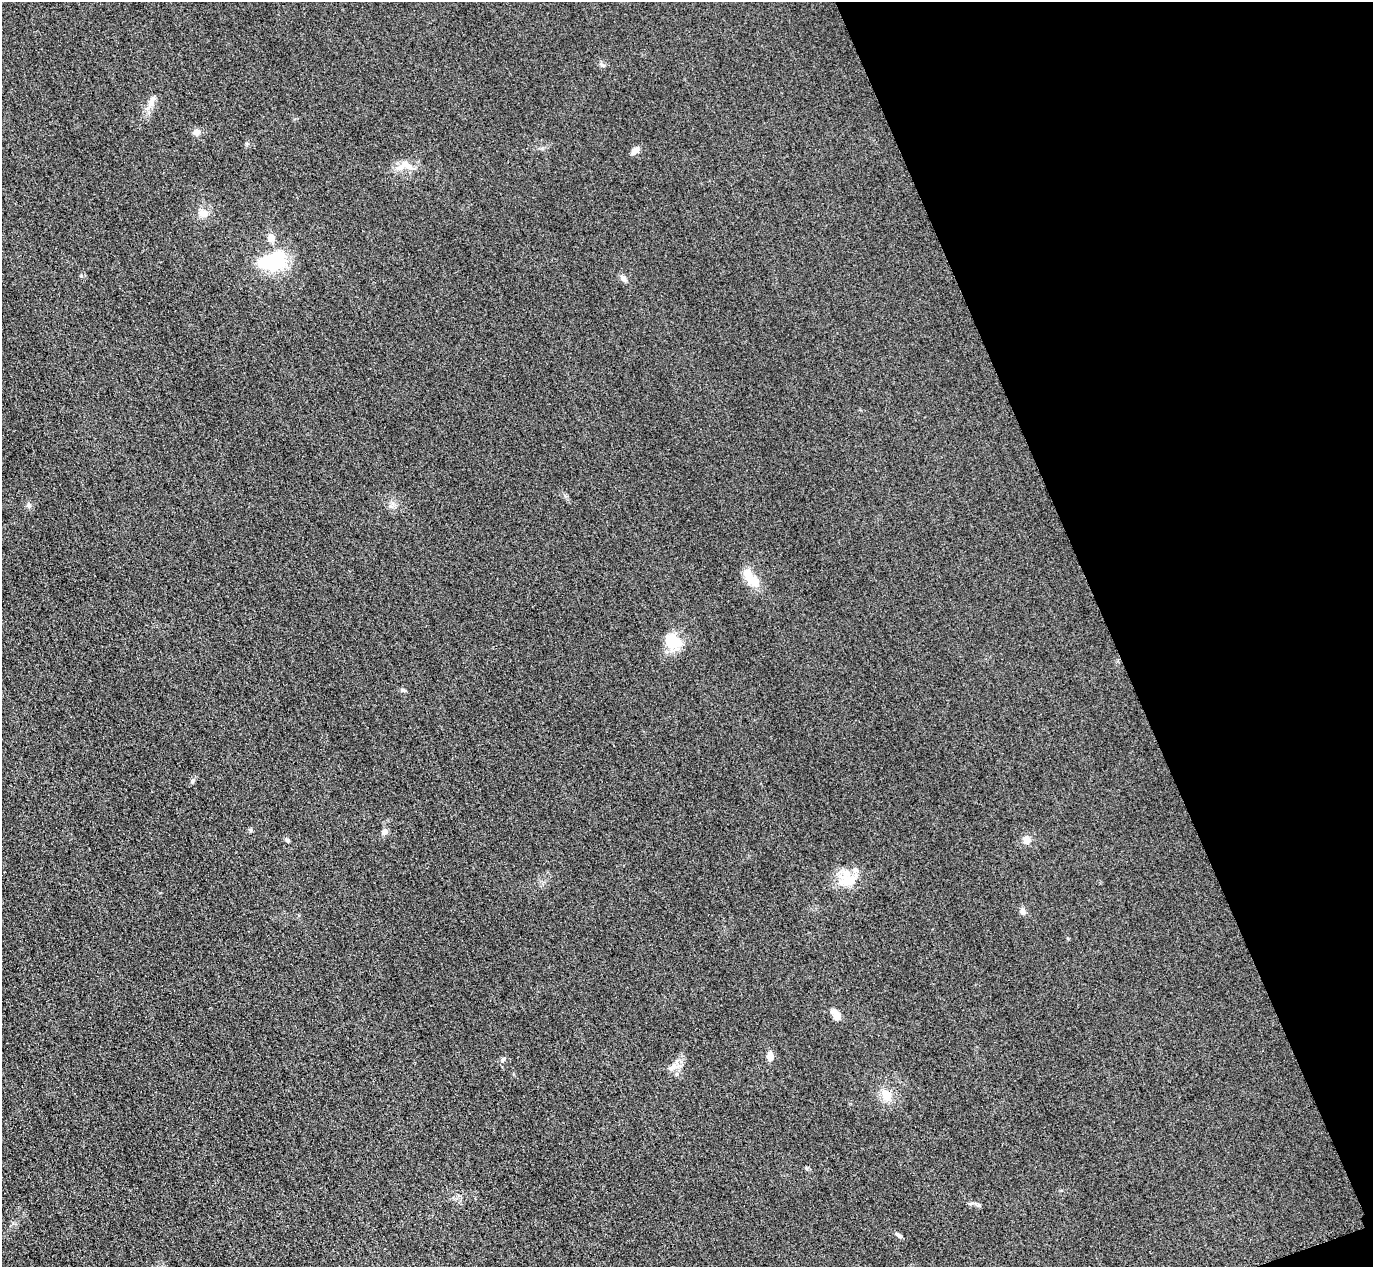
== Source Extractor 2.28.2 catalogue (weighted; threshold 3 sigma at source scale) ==
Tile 12 of 4 x 4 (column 4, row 3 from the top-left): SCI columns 4145-5515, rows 1568-2832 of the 5546 x 5533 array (HDU 1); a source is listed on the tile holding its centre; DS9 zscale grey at full resolution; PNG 1375 x 1269 px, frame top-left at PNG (2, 2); no overlay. Shown black and unused: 19% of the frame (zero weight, under 3 of 4 exposures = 3% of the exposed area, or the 3 px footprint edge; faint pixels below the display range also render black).
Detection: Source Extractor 2.28.2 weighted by HDU 2 'WHT'; one run over the whole footprint, this tile lists its part. Background 0.146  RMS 0.019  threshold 0.0864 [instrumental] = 3 sigma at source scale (4.5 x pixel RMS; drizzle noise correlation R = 1.50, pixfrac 1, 0.05/0.05 arcsec/px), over >= 5 px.
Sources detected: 26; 2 inside a brighter object's white glare — not listed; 1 inside a brighter listed object's ellipse — not listed separately; the other 23 listed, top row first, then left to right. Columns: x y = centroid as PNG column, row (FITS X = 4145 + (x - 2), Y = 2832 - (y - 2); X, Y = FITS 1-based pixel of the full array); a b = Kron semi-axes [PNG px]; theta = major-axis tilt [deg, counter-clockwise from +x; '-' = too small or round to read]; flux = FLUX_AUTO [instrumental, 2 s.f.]
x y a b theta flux
151 103 24 6 64 16
196 132 8 7 - 11
635 150 11 7 40 10
405 165 24 12 -2 26
203 213 11 10 - 15
276 260 27 21 60 100
623 278 10 7 -46 7.5
29 505 7 7 - 5.6
748 576 20 12 -66 30
672 643 29 15 -4 42
403 690 7 5 -26 3.4
250 830 6 4 -44 2.6
385 832 8 7 - 8.1
287 840 6 5 - 3.5
1026 840 10 8 81 13
847 880 27 21 21 48
1023 911 10 7 -64 7.8
836 1015 14 8 -58 16
770 1056 9 6 89 16
503 1059 7 6 - 4.7
672 1067 15 6 33 12
886 1095 14 12 -78 25
898 1235 10 4 -37 4.3
Unlisted compact peaks at least as high as the median listed source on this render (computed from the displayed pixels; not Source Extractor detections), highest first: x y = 972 1203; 81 276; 246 144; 806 1168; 602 65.